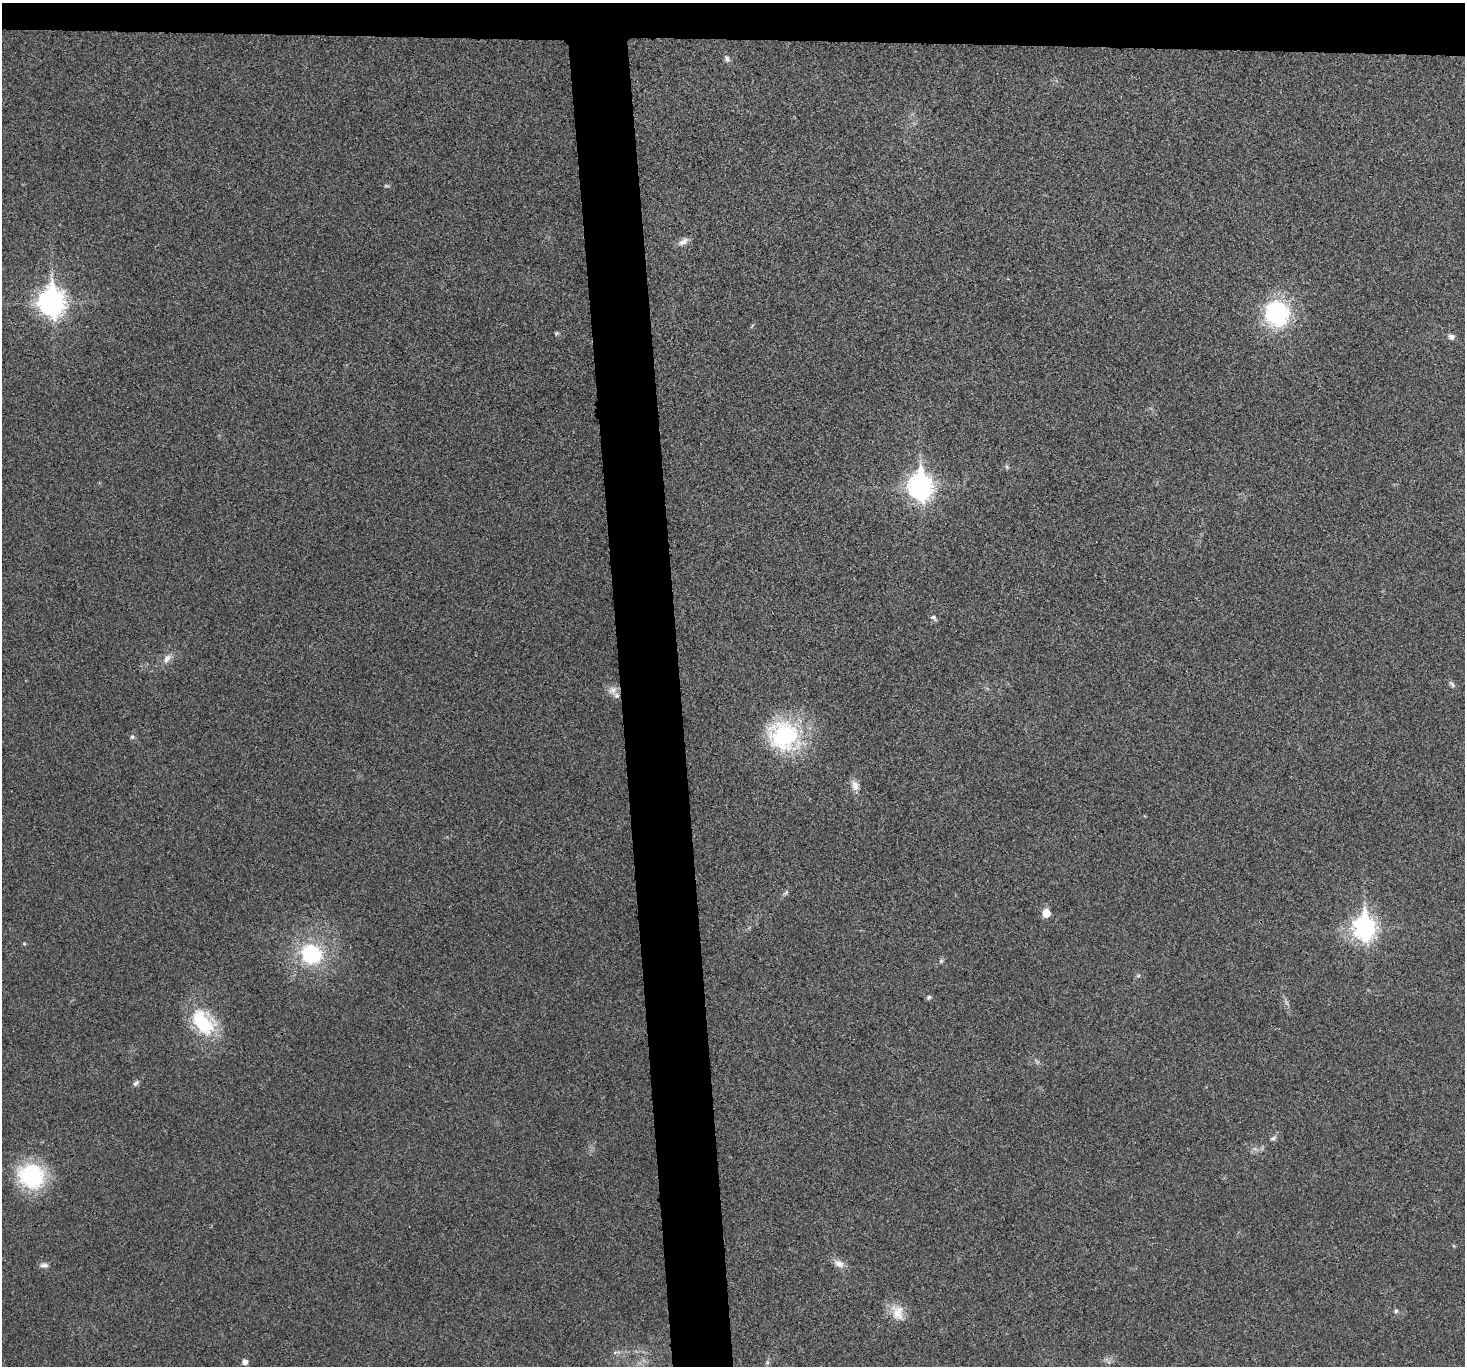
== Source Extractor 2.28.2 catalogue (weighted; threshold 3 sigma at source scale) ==
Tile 2 of 3 x 3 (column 2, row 1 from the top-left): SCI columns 1465-2927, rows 2856-4219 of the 4392 x 4370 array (HDU 1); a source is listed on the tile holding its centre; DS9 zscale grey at full resolution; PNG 1467 x 1368 px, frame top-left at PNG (2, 3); no overlay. Shown black and unused: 7% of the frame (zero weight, under 3 of 4 exposures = <1% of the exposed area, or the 3 px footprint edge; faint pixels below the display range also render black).
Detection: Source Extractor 2.28.2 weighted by HDU 2 'WHT'; one run over the whole footprint, this tile lists its part. Background 0.0321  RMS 0.0062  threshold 0.0281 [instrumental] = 3 sigma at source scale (4.5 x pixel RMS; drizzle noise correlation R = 1.50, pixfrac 1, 0.05/0.05 arcsec/px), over >= 5 px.
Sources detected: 35; all 35 listed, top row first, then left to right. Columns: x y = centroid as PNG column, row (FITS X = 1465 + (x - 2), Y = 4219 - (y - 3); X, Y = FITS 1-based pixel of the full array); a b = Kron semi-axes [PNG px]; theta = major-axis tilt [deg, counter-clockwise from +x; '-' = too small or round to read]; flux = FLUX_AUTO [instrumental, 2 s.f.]
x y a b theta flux
727 58 10 6 -60 1.9
387 186 7 4 -1 0.87
683 242 16 7 30 3.7
52 302 11 9 -87 570
1277 313 21 20 - 73
557 333 6 4 12 0.81
1451 337 8 6 -17 2.4
1007 467 6 5 - 1
920 486 11 9 -85 460
934 617 9 6 -46 1.9
167 659 14 8 54 4.2
1452 684 11 4 -52 1.6
613 690 13 11 41 4.7
784 736 42 37 -31 65
132 737 5 5 - 1.2
855 785 15 9 -69 4.6
786 893 10 4 48 1.4
1046 913 6 5 - 15
1365 928 10 8 -86 350
24 944 5 4 - 0.73
311 954 26 23 -22 46
941 961 6 5 - 1.1
1138 976 6 4 1 0.88
929 997 6 5 - 1.6
203 1022 36 24 -52 36
1037 1061 8 4 -45 1.2
136 1083 10 6 44 1.8
1273 1138 8 5 33 1.6
31 1176 31 27 -30 53
839 1263 15 9 -27 4.7
44 1265 11 6 -1 2.3
1396 1311 6 5 - 1.1
897 1312 23 16 -71 11
245 1362 5 5 - 3.3
767 1362 7 5 61 1.2